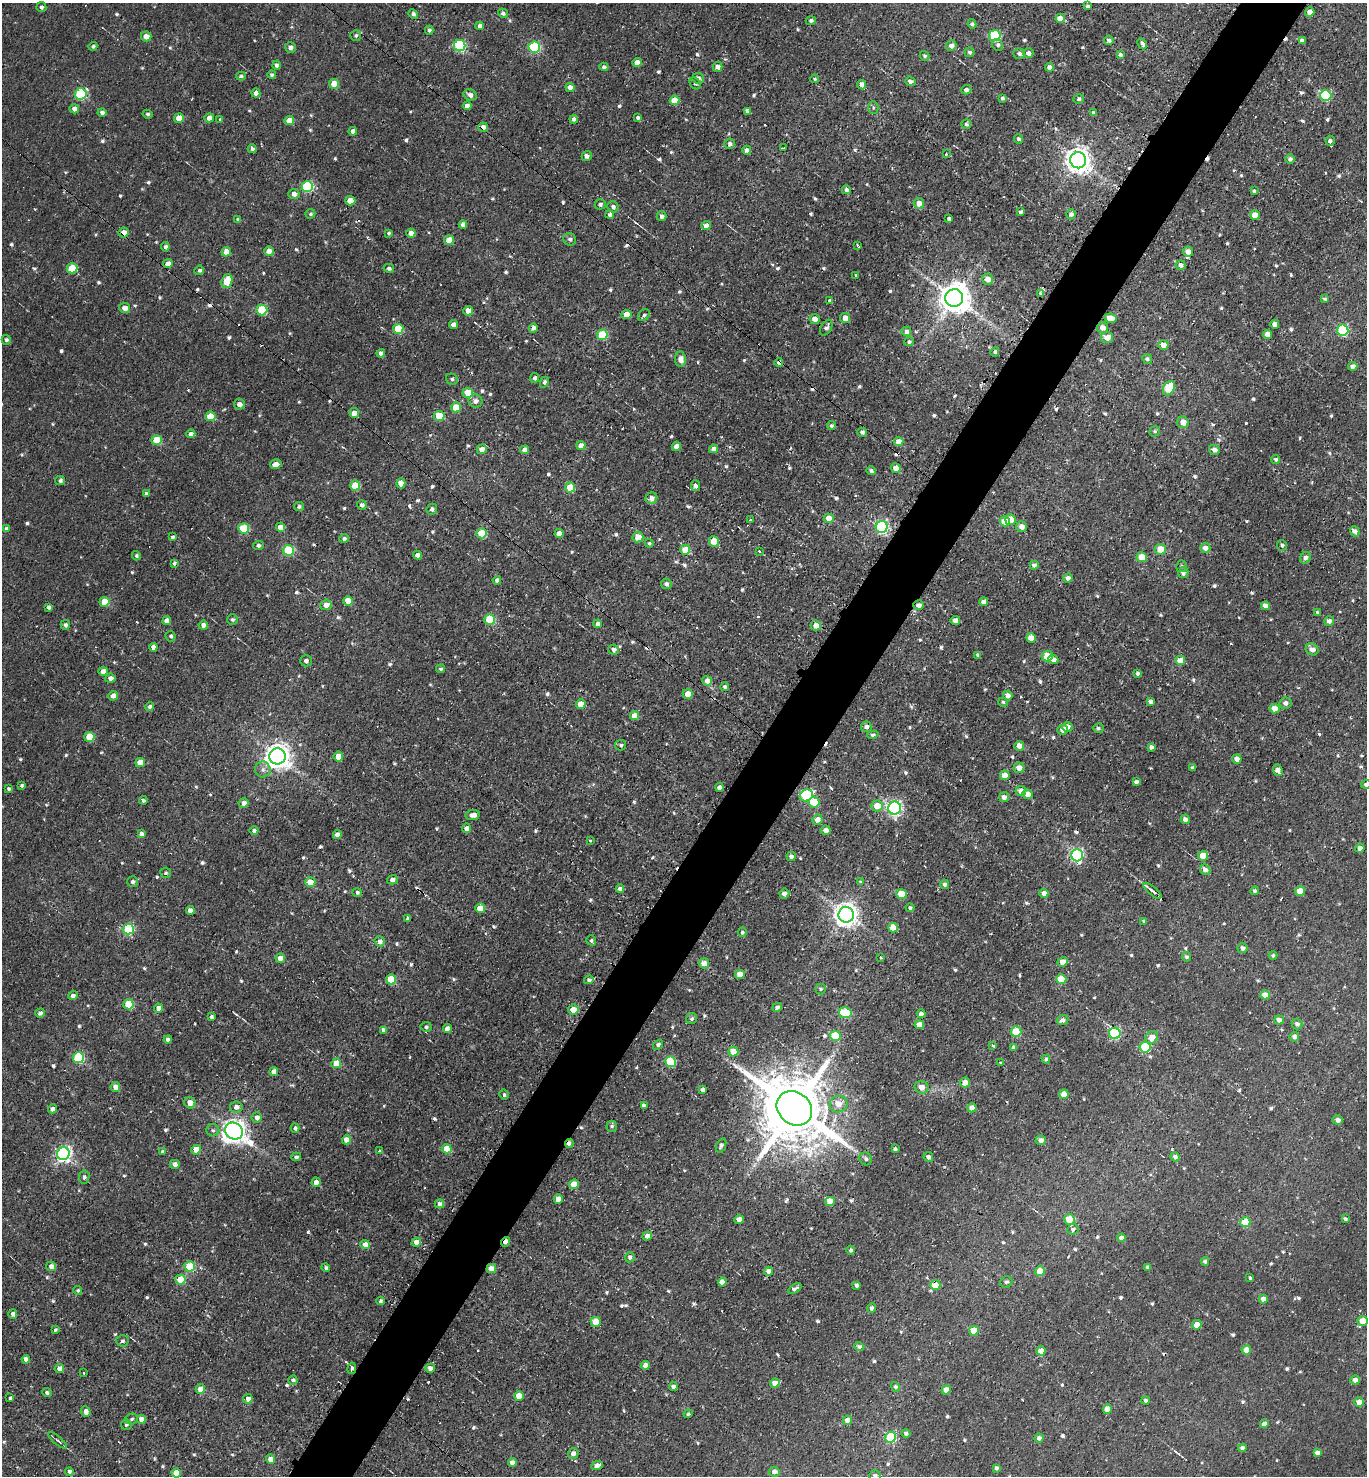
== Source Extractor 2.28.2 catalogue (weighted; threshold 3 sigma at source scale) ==
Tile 10 of 4 x 4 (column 2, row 3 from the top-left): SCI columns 1749-3113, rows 1522-2995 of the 5989 x 5982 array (HDU 1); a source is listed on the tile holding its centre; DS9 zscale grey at full resolution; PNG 1369 x 1478 px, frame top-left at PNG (2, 3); each listed source drawn as its Kron ellipse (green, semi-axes under 4 px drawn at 4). Shown black and unused: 5% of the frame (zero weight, under 2 of 3 exposures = <1% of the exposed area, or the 3 px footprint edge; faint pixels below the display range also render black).
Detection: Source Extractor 2.28.2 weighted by HDU 2 'WHT'; one run over the whole footprint, this tile lists its part. Background 0.00556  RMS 0.0037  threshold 0.0165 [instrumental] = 3 sigma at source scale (4.5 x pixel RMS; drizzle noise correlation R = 1.50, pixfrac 1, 0.05/0.05 arcsec/px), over >= 5 px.
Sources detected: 813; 21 cosmic-ray / hot-pixel residue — neither listed nor drawn; of the other 792, all 500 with FLUX_AUTO >= 0.699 (the completeness limit of this list) listed and drawn (292 fainter detections not listed), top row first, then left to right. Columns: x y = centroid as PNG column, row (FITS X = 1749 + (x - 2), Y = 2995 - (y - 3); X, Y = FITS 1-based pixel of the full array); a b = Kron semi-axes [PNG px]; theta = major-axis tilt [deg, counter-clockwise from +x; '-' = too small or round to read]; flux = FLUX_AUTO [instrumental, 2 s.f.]
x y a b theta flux
1087 6 4 3 - 0.88
41 7 5 5 - 0.93
1310 12 5 4 - 2.6
503 13 5 4 - 1.1
413 14 5 4 - 1.1
1060 18 5 4 - 5.3
811 21 5 4 - 0.98
972 24 4 4 - 0.82
480 26 4 4 - 1.4
429 30 4 4 - 0.95
146 36 5 5 - 3.1
356 36 5 5 - 0.84
995 36 6 5 - 29
1109 40 5 5 - 1.2
1302 41 4 4 - 1.7
1142 44 6 4 -62 1.8
998 45 6 5 - 0.85
93 46 4 4 - 0.81
460 46 6 5 - 43
951 46 5 5 - 1.9
290 47 5 5 - 1.6
534 47 5 5 - 34
969 52 5 5 - 0.88
1028 53 5 5 - 1.9
1019 54 6 5 - 1.1
1120 54 4 3 - 0.77
924 56 5 4 - 0.81
637 62 5 4 - 2.9
277 65 4 4 - 1.3
604 67 4 4 - 0.93
718 67 5 5 - 2
1049 67 4 4 - 1.9
272 75 4 4 - 0.85
241 76 5 4 - 0.76
698 78 5 5 - 1.3
815 79 4 4 - 0.79
910 81 5 4 - 1.5
695 83 6 5 - 0.73
334 84 5 5 - 6.3
862 85 5 4 - 2.2
570 87 4 4 - 2.4
966 90 5 4 - 1.7
256 93 4 4 - 2.1
81 94 6 5 - 33
470 95 7 5 -27 1.6
1326 96 5 5 - 34
1002 98 4 4 - 0.85
1079 99 5 4 - 0.96
675 100 5 4 - 9
467 106 4 4 - 2.4
873 108 6 5 - 0.72
74 109 5 4 - 2.6
748 111 4 3 - 1.7
102 112 4 4 - 1.4
1093 113 4 3 - 0.91
148 114 5 4 - 0.72
179 118 5 4 - 6.3
209 118 5 4 - 2.2
638 118 4 4 - 0.82
574 119 4 4 - 1.3
220 120 3 3 - 1.3
289 120 5 4 - 4.7
966 124 5 5 - 1.1
483 127 4 4 - 2.5
353 131 4 4 - 2.3
1018 139 5 4 - 1
1330 141 5 4 - 1
730 144 5 5 - 1.2
784 148 3 3 - 2.9
252 149 4 4 - 0.93
747 150 4 4 - 1.7
946 154 3 2 - 1.5
587 156 5 5 - 1.4
1290 159 5 4 - 0.99
1078 160 8 8 - 400
307 187 6 5 - 35
846 190 4 4 - 1.5
1254 191 3 3 - 0.7
294 194 5 5 - 2.1
350 201 5 4 - 5.5
919 203 5 5 - 3
600 204 5 5 - 0.97
613 207 6 5 - 1.2
1020 212 4 3 - 1
310 214 5 4 - 0.73
610 214 4 4 - 1
1071 214 5 5 - 1.4
1255 215 5 5 - 5.4
662 216 5 5 - 1.4
949 219 4 3 - 1
238 220 4 3 - 0.73
463 224 4 4 - 2.1
706 226 4 4 - 3.2
124 233 5 5 - 3.7
389 233 4 4 - 0.7
411 233 4 4 - 2.3
570 239 6 6 - 1.1
449 240 5 4 - 5.5
858 245 3 3 - 0.77
165 247 4 4 - 1.1
269 251 5 4 - 3
226 252 5 4 - 3.4
1188 252 5 5 - 2.8
168 264 5 4 - 2.7
1181 265 5 5 - 1.8
72 268 5 5 - 14
389 268 5 4 - 0.92
199 270 5 4 - 0.87
856 275 3 3 - 1.4
988 279 5 5 - 3.2
227 281 7 5 68 13
1040 293 4 4 - 0.88
954 298 9 9 - 720
1325 299 4 4 - 0.75
830 301 4 4 - 1.3
125 308 5 5 - 2.4
262 310 5 5 - 17
468 311 5 4 - 4
626 314 5 4 - 4.1
644 315 7 5 43 0.87
845 318 5 5 - 3.5
1110 318 6 4 -10 6.3
815 319 5 5 - 2.7
1275 324 4 4 - 2.5
453 325 4 4 - 2.7
533 328 5 4 - 1.3
826 328 8 5 60 1.5
1102 328 5 5 - 2.7
398 329 5 5 - 14
1343 330 5 5 - 33
906 331 5 4 - 1.3
1267 334 4 4 - 2.8
602 335 5 5 - 20
1107 338 6 5 - 4
6 340 5 4 - 0.96
909 342 5 4 - 0.89
1163 345 5 5 - 2.8
995 352 5 4 - 0.99
381 353 4 4 - 1.6
680 359 7 5 -82 3.1
1147 359 5 4 - 0.98
779 363 4 4 - 1.5
1353 366 4 4 - 1.9
535 378 5 4 - 1.1
452 379 6 5 - 0.87
544 382 6 4 64 0.96
1169 388 7 5 61 11
468 393 5 5 - 9.7
476 401 7 6 - 1.8
239 404 5 5 - 2.2
456 407 5 5 - 8.7
354 413 5 4 - 3.5
210 416 5 5 - 11
439 416 5 5 - 13
1183 422 6 5 - 3.4
831 425 4 4 - 0.83
1155 431 5 5 - 0.77
862 432 5 4 - 1.3
191 434 4 4 - 2
156 440 5 5 - 10
899 442 4 4 - 3.7
581 445 4 4 - 3
676 446 5 4 - 3.1
482 449 5 4 - 3.1
713 449 4 4 - 2.1
525 450 4 4 - 2.2
1214 450 5 5 - 1.8
1276 459 4 4 - 0.77
276 464 6 4 14 2.8
896 468 5 4 - 3.1
871 471 5 4 - 0.91
60 481 5 4 - 0.95
401 483 5 4 - 3.2
355 485 5 5 - 10
696 486 5 4 - 1.8
570 488 5 5 - 10
146 494 4 3 - 0.9
651 498 6 5 - 1.8
362 505 5 4 - 1.1
299 507 5 4 - 0.93
432 509 5 5 - 0.98
829 518 5 4 - 4.4
750 520 3 2 - 0.76
1011 520 5 5 - 5.6
1005 521 5 5 - 8
280 527 4 4 - 3.6
882 527 6 6 - 53
1022 527 5 5 - 2.4
6 528 4 4 - 0.92
244 528 5 5 - 16
1355 531 5 4 - 2.4
482 533 5 5 - 14
559 533 4 4 - 2.9
172 537 4 3 - 0.92
638 537 5 5 - 4.7
344 538 5 4 - 1
714 541 5 5 - 11
649 543 4 4 - 0.72
258 545 5 4 - 1.1
1282 545 5 5 - 0.84
1205 548 5 5 - 2.2
1160 549 5 5 - 6
288 550 5 5 - 22
685 550 5 5 - 6.3
760 551 3 3 - 0.84
417 555 4 4 - 1.9
136 556 5 4 - 0.72
1142 557 5 5 - 8.1
1305 558 6 5 - 1.6
174 563 4 3 - 0.82
1034 565 4 4 - 1.3
1182 566 6 5 - 0.86
1183 573 5 5 - 1.6
1068 578 4 4 - 1.6
497 580 4 4 - 1.4
666 584 5 5 - 1.2
348 601 5 5 - 6.6
104 602 5 5 - 9.9
984 602 4 4 - 2.3
326 605 5 5 - 2.8
919 605 5 5 - 1.8
1265 606 4 4 - 2.1
49 607 4 4 - 1.1
1318 613 4 4 - 0.96
232 619 5 5 - 0.82
490 620 5 5 - 18
955 620 5 4 - 2.2
167 621 4 4 - 2.9
1329 621 5 4 - 1.7
598 624 4 4 - 1.4
65 625 5 4 - 1
203 625 5 4 - 1.9
816 625 5 5 - 3.6
171 636 5 5 - 0.83
1031 638 5 4 - 4.1
153 647 4 4 - 1.6
1312 649 6 5 - 2.5
614 650 5 5 - 1.7
978 655 4 4 - 0.84
1047 656 5 5 - 6.9
1053 660 5 4 - 2.3
1180 660 5 4 - 4.3
306 661 6 5 - 1.3
441 669 4 4 - 0.77
103 671 4 4 - 3.4
1138 673 4 3 - 0.84
110 678 5 4 - 1.8
707 681 5 5 - 2.6
725 687 4 4 - 0.92
688 694 5 4 - 5.8
1008 695 5 5 - 2.2
113 696 5 4 - 2.3
1003 702 5 4 - 0.74
1151 702 4 3 - 1.2
1285 703 6 5 - 1.5
581 704 5 4 - 5.6
150 707 4 4 - 1.1
1275 709 5 4 - 4
634 716 5 4 - 4.6
866 727 5 5 - 1.6
1067 727 5 5 - 2.2
1098 728 5 5 - 0.81
1063 730 5 5 - 2.4
873 735 5 4 - 0.97
89 737 5 5 - 10
621 745 5 5 - 0.77
1019 746 5 5 - 2.5
1151 747 4 4 - 1.3
278 756 8 8 - 370
338 757 5 5 - 6.1
1237 759 5 4 - 2.6
140 762 5 4 - 5
1019 768 5 5 - 2.8
1193 768 4 3 - 0.74
263 770 8 7 - 1.6
1278 770 6 4 -66 1.8
1005 775 5 4 - 3.8
1136 782 4 3 - 1
1366 784 5 4 - 0.87
22 786 3 3 - 0.74
719 787 4 4 - 1.6
9 789 4 3 - 0.78
1021 791 5 5 - 2.4
1028 794 5 4 - 3
806 795 7 5 28 37
1004 797 5 5 - 1.8
143 800 4 3 - 0.84
814 802 5 5 - 11
244 803 5 5 - 2.3
877 806 5 5 - 5.3
895 808 6 6 - 98
473 815 7 5 7 2.5
1185 819 5 4 - 1.8
817 820 5 5 - 2.7
467 828 5 4 - 2.8
826 830 5 5 - 1.9
254 831 4 4 - 1.2
141 834 4 4 - 1.8
337 835 4 4 - 2.8
590 840 3 3 - 0.82
1360 848 5 4 - 1.9
1077 855 6 6 - 71
791 856 5 4 - 1.3
1203 856 5 5 - 7.6
1205 870 5 5 - 1.9
166 873 5 5 - 0.78
392 880 5 4 - 1.6
132 882 5 5 - 1.1
310 882 5 5 - 5.1
861 882 4 4 - 0.75
944 884 4 4 - 1
620 889 4 4 - 1.9
1152 891 11 3 -40 1.4
1255 891 4 4 - 0.97
1300 891 5 4 - 8.3
357 892 4 4 - 0.84
1044 893 4 4 - 2.1
784 894 5 5 - 1.5
901 894 5 5 - 8.5
480 908 5 4 - 6.8
910 908 4 4 - 0.77
190 910 4 4 - 2.4
846 915 8 7 - 330
407 918 3 3 - 0.85
1144 921 3 3 - 0.84
893 928 5 4 - 5.5
128 929 5 5 - 29
742 932 5 4 - 0.77
591 940 5 5 - 0.83
380 941 5 5 - 1.9
1243 948 5 5 - 1.3
1273 956 4 4 - 0.72
881 957 3 3 - 1.1
1186 957 5 4 - 0.89
280 958 5 4 - 3
1062 962 5 4 - 3.6
704 963 5 5 - 3.4
740 974 5 4 - 4.6
391 979 5 5 - 12
1061 979 5 4 - 8.9
589 980 4 4 - 1
821 989 5 5 - 0.8
1265 995 5 4 - 3.5
73 996 5 4 - 1.3
128 1004 5 5 - 12
777 1007 5 4 - 1.2
158 1008 4 4 - 2.1
573 1010 5 5 - 4.5
40 1013 5 4 - 1.2
845 1013 6 5 - 21
921 1014 4 4 - 1.8
211 1017 4 3 - 0.93
692 1019 6 5 - 0.98
1063 1020 6 5 - 1.5
1279 1020 5 4 - 1.8
1297 1024 5 5 - 1.4
919 1025 4 4 - 4.3
426 1027 5 5 - 0.89
447 1029 4 4 - 3.5
383 1030 4 4 - 1.5
1016 1032 5 5 - 14
1115 1033 6 5 - 37
835 1036 5 5 - 14
1152 1037 7 6 - 4.2
1294 1037 5 4 - 1.7
168 1039 4 4 - 1.9
658 1045 6 4 49 1.1
993 1045 4 3 - 1
1014 1047 4 4 - 1.4
1145 1047 5 5 - 24
733 1052 5 5 - 4.5
78 1058 5 5 - 34
1046 1059 4 4 - 1.1
671 1062 5 5 - 19
336 1063 5 4 - 8
1000 1063 4 3 - 1.3
274 1072 4 4 - 2.7
965 1083 5 5 - 3.2
115 1087 5 5 - 3.7
921 1087 7 6 - 2.9
703 1090 4 4 - 1.4
1064 1094 5 4 - 5
504 1095 5 4 - 0.83
190 1103 6 5 - 3
838 1104 9 8 - 4.3
644 1106 4 4 - 2
236 1107 6 5 - 1.9
794 1108 19 16 -41 4200
972 1108 4 4 - 3.1
52 1109 4 4 - 2.1
257 1117 5 5 - 1.8
1338 1120 5 4 - 1.9
612 1126 5 5 - 0.78
295 1128 4 4 - 1
213 1130 6 6 - 0.9
234 1131 9 8 - 340
346 1140 5 4 - 4.3
1041 1140 5 4 - 2.1
569 1143 4 3 - 1.3
721 1146 7 4 67 0.93
447 1149 5 4 - 8.2
895 1149 3 3 - 0.72
196 1150 5 4 - 4.7
380 1151 3 3 - 3.4
162 1152 4 4 - 0.8
63 1154 6 6 - 110
296 1157 5 4 - 0.8
928 1157 5 5 - 1.2
1175 1157 5 4 - 1.3
866 1159 6 6 - 1.1
175 1164 5 4 - 1.9
84 1177 6 5 - 1
316 1182 5 4 - 3
574 1184 5 4 - 7.8
558 1199 4 4 - 3.5
830 1202 5 4 - 10
439 1204 4 4 - 1.8
1069 1219 6 5 - 9.4
1345 1219 4 3 - 0.79
739 1220 4 4 - 3.5
1245 1222 5 5 - 13
1073 1229 6 5 - 0.97
647 1236 5 4 - 2.3
1121 1238 4 4 - 2.6
416 1242 5 4 - 2.9
505 1242 5 3 - 2.2
365 1245 5 4 - 3.3
851 1250 4 4 - 0.93
630 1257 5 5 - 1.2
1205 1261 4 4 - 1
51 1266 5 5 - 1.7
189 1266 5 5 - 17
1148 1267 4 4 - 0.85
326 1268 4 4 - 0.76
491 1269 5 4 - 6.4
768 1271 4 4 - 1.7
1040 1271 5 4 - 5.3
1250 1278 3 3 - 0.78
180 1280 5 5 - 12
722 1282 4 4 - 3
1006 1282 6 5 - 0.88
856 1285 4 3 - 0.94
935 1285 5 5 - 6.7
795 1289 7 4 31 1.3
78 1290 4 4 - 0.75
1263 1299 4 4 - 2.3
380 1301 4 3 - 0.91
872 1308 5 4 - 0.96
13 1314 4 4 - 1.5
1362 1321 5 5 - 5.2
596 1322 5 5 - 6.7
1197 1325 5 4 - 6.2
55 1330 3 3 - 0.72
974 1331 5 5 - 8.2
122 1341 6 6 - 1.1
859 1347 5 4 - 0.94
1246 1350 5 4 - 5.6
1041 1351 4 4 - 4.4
26 1359 4 4 - 2.1
645 1365 4 4 - 2.5
352 1368 6 4 79 0.87
430 1368 5 4 - 1.8
59 1369 4 4 - 2.6
83 1373 3 3 - 0.7
293 1380 4 4 - 1.2
1355 1380 5 4 - 2.1
775 1383 4 4 - 3.6
673 1387 4 3 - 1.2
895 1387 5 4 - 0.95
200 1389 5 4 - 5.1
946 1390 5 4 - 5.2
47 1392 5 4 - 0.95
519 1396 5 5 - 7.5
10 1398 3 3 - 0.71
248 1399 5 4 - 2
1146 1401 4 4 - 0.95
1359 1402 4 4 - 3.4
1107 1409 5 4 - 3.7
86 1412 5 4 - 2.2
688 1414 4 4 - 0.7
131 1419 6 5 - 0.82
141 1419 4 4 - 3.1
847 1420 5 4 - 2.7
1264 1424 4 4 - 2.8
126 1425 5 5 - 0.71
906 1433 4 4 - 0.95
890 1437 5 5 - 31
1039 1438 4 4 - 1.4
58 1441 11 3 -41 0.84
1242 1448 4 4 - 1.7
573 1453 5 5 - 2
1317 1453 4 4 - 1.8
271 1459 5 4 - 3.3
512 1462 4 4 - 1.7
597 1466 6 4 25 1.9
997 1468 4 4 - 1.1
69 1472 4 4 - 1.1
774 1472 6 5 - 1.7
176 1473 5 4 - 4.6
875 1476 5 5 - 0.96
Overlapping masked pixels (flux is a lower limit): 11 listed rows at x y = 483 127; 124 233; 779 363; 354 413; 919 605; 794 1108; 569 1143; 866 1159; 505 1242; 491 1269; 935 1285
Isophote crosses this tile's border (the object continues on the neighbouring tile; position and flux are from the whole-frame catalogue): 3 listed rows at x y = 1366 784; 997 1468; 875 1476